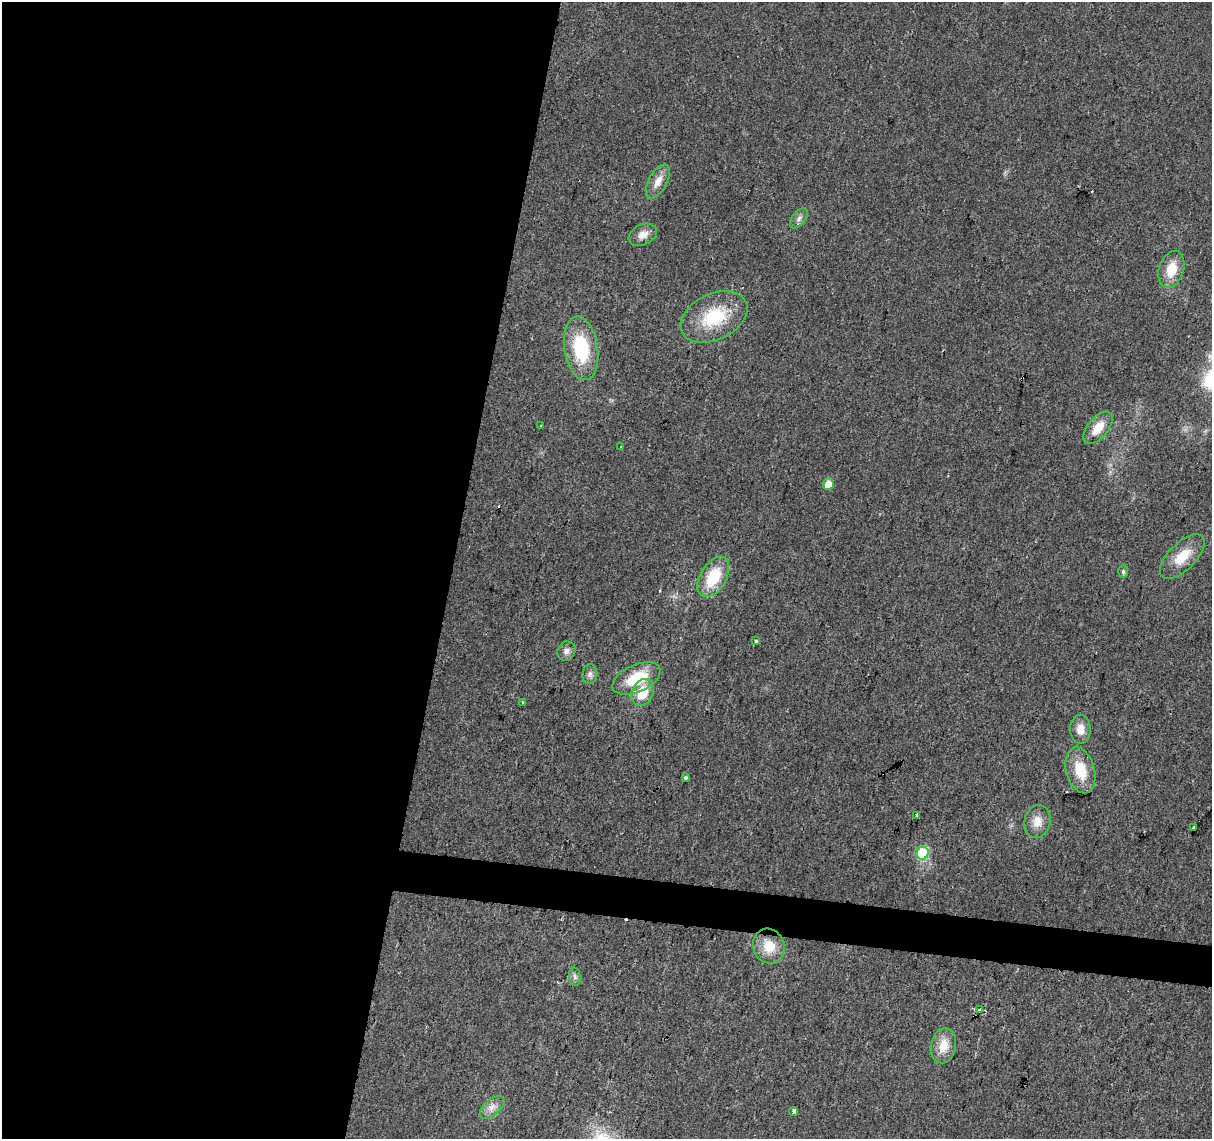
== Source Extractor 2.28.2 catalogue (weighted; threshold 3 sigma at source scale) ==
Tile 5 of 4 x 4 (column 1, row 2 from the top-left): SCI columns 1-1210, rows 2500-3636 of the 4847 x 5057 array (HDU 1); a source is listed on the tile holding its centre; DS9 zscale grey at full resolution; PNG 1214 x 1141 px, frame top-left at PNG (2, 2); each listed source drawn as its Kron ellipse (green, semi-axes under 4 px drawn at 4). Shown black and unused: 40% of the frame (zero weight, under 2 of 3 exposures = <1% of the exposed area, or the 3 px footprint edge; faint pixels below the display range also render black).
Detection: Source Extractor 2.28.2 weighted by HDU 2 'WHT'; one run over the whole footprint, this tile lists its part. Background 0.0273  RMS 0.0063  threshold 0.0285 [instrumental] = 3 sigma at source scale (4.5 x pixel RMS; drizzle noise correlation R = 1.50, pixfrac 1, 0.0396/0.0396 arcsec/px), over >= 5 px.
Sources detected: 34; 2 cosmic-ray / hot-pixel residue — neither listed nor drawn; the other 32 listed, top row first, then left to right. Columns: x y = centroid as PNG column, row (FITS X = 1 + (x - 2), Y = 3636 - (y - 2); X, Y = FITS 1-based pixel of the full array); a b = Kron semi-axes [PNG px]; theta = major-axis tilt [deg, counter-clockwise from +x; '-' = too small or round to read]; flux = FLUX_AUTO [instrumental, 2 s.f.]
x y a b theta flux
658 181 19 9 61 6.4
799 218 12 6 51 2.7
643 235 15 10 25 5
1171 269 19 12 73 14
714 317 36 23 26 34
581 348 32 16 -82 38
540 425 3 3 - 1.7
1098 428 19 10 51 10
620 446 3 2 - 0.85
828 484 6 5 - 9.7
1182 557 28 13 45 15
1123 571 6 5 - 1.3
713 577 22 13 60 23
756 641 3 3 - 1.6
566 651 10 8 59 2.9
590 674 10 7 82 2.5
636 678 26 13 24 24
643 693 14 10 65 15
522 702 4 3 - 1.1
1080 729 14 10 90 6.3
1080 770 23 14 -75 18
686 778 3 3 - 3.4
917 816 4 3 - 1.3
1037 821 17 13 76 7.5
1194 828 4 3 - 6.5
922 853 6 6 - 56
769 946 18 15 -67 13
575 977 9 5 -84 1.8
979 1010 4 3 - 3
944 1046 18 12 79 11
492 1107 15 8 40 4.6
793 1111 4 3 - 8.6